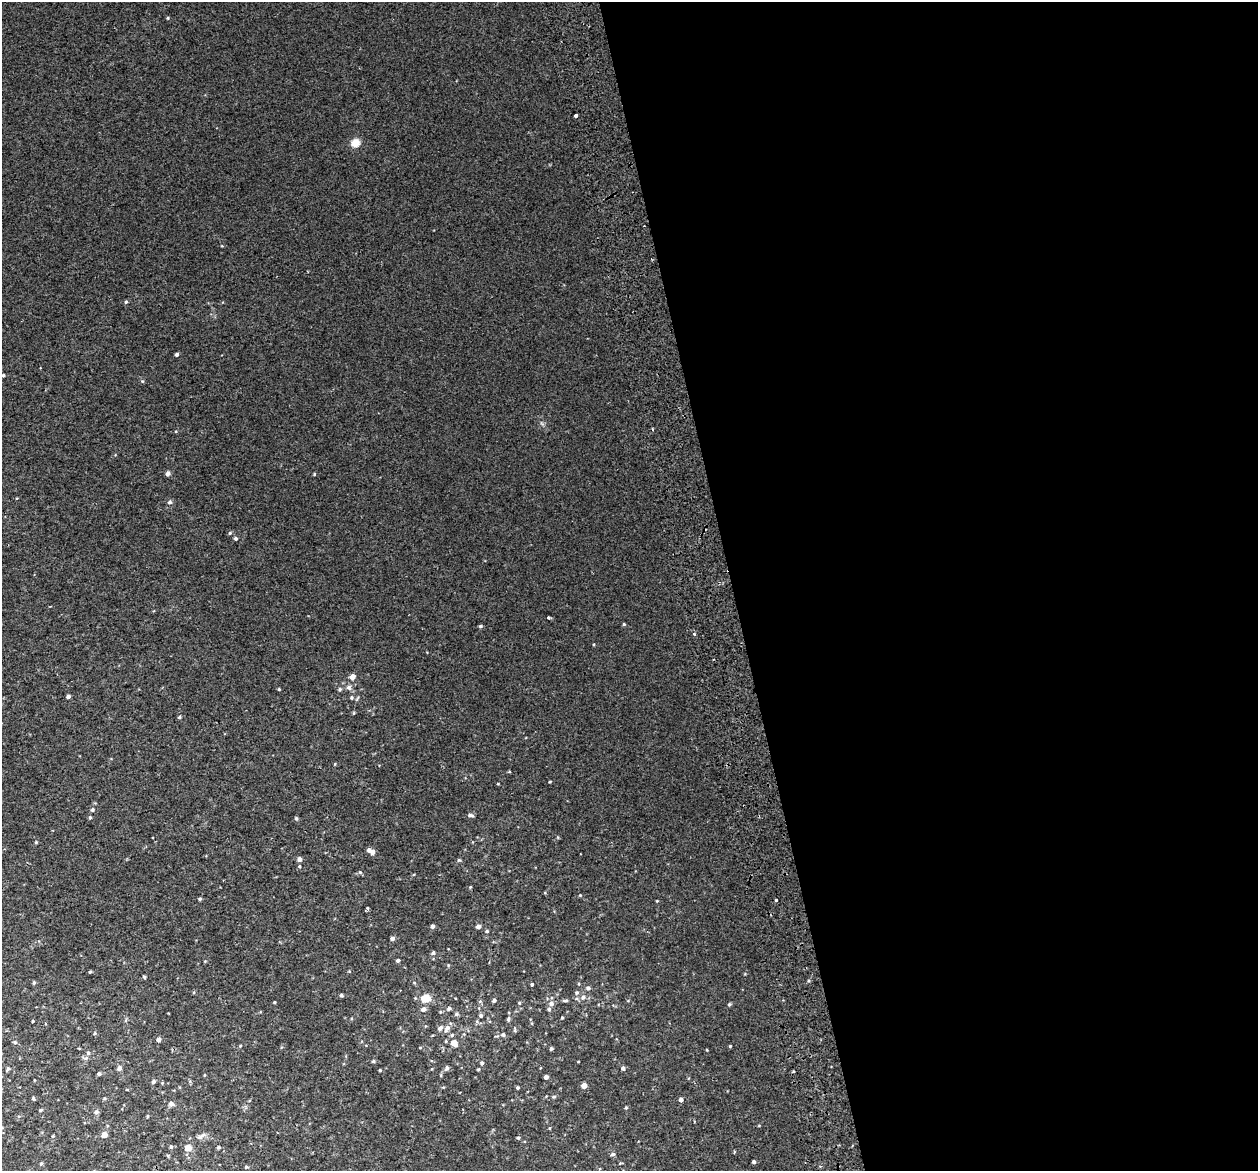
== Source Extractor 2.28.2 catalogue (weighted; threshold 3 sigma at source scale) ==
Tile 8 of 4 x 4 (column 4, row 2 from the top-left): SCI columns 3825-5080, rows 2440-3608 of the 5136 x 4831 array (HDU 1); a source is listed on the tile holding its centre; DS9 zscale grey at full resolution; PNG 1260 x 1173 px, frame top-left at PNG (2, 2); no overlay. Shown black and unused: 42% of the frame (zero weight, under 2 of 3 exposures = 3% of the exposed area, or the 3 px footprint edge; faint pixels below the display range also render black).
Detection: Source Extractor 2.28.2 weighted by HDU 2 'WHT'; one run over the whole footprint, this tile lists its part. Background 0.00261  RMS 0.0026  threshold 0.0119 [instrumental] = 3 sigma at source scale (4.5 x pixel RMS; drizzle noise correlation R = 1.50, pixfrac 1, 0.0396/0.0396 arcsec/px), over >= 5 px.
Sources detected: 112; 1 cosmic-ray / hot-pixel residue — not listed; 1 inside a brighter listed object's ellipse — not listed separately; the other 110 listed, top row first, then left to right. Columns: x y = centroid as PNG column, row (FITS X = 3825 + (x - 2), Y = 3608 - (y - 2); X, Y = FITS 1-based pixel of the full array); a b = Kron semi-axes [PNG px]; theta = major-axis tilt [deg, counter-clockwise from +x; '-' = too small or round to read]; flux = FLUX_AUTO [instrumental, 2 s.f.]
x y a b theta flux
168 18 5 3 - 0.21
576 116 4 3 - 1.6
355 143 9 8 - 2.3
126 302 3 3 - 1.3
177 354 4 3 - 0.49
3 375 4 4 - 0.34
167 474 6 4 87 0.74
17 498 3 3 - 0.31
169 502 6 5 - 0.54
230 533 5 4 - 0.31
235 538 5 4 - 0.43
548 618 3 3 - 0.41
624 624 5 4 - 0.26
480 626 4 3 - 0.41
694 634 4 2 - 0.22
352 677 5 4 - 1.8
348 687 7 6 - 0.7
279 689 3 3 - 0.23
340 689 5 5 - 0.37
68 696 4 4 - 0.59
351 698 6 5 - 0.41
179 717 5 4 - 0.32
92 810 5 5 - 0.41
470 815 8 4 -14 0.46
90 817 5 4 - 0.3
296 818 5 4 - 0.38
36 842 5 3 - 0.24
372 852 6 5 - 0.85
299 859 5 5 - 0.88
459 860 5 4 - 0.3
360 872 4 4 - 0.29
580 895 4 4 - 0.17
200 899 5 4 - 0.33
776 900 4 3 - 0.36
432 926 5 4 - 0.6
478 926 5 4 - 0.89
487 931 4 4 - 0.35
392 938 4 4 - 0.84
433 953 5 5 - 0.47
398 960 4 4 - 0.47
90 972 4 3 - 0.26
144 977 4 3 - 0.3
34 983 5 4 - 0.3
532 984 3 3 - 0.63
588 988 5 4 - 0.52
577 993 5 5 - 0.39
341 995 4 3 - 0.42
583 997 6 5 - 0.59
425 998 5 5 - 6.9
494 1000 4 4 - 0.55
565 1001 7 3 1 0.39
274 1002 3 3 - 0.24
519 1003 4 4 - 0.25
551 1004 6 6 - 0.85
729 1004 4 4 - 0.32
449 1008 5 5 - 0.54
423 1009 6 5 - 0.84
549 1009 5 4 - 0.48
456 1014 5 5 - 0.38
481 1015 5 4 - 0.41
562 1018 4 3 - 0.22
508 1019 6 4 74 0.45
126 1020 6 4 71 0.3
33 1021 3 2 - 0.21
440 1028 7 5 51 0.65
447 1028 10 6 59 1.1
515 1030 6 4 73 0.33
95 1033 5 4 - 0.29
452 1035 5 4 - 0.32
503 1035 5 5 - 0.53
159 1039 5 4 - 0.77
15 1042 5 4 - 0.33
454 1043 5 5 - 2.3
240 1046 5 3 - 0.2
730 1046 3 3 - 0.35
551 1048 4 3 - 0.4
88 1053 5 4 - 0.46
373 1061 5 4 - 0.36
482 1063 5 5 - 0.51
119 1068 6 5 - 0.66
447 1068 6 5 - 0.57
623 1068 5 4 - 0.68
8 1069 5 4 - 0.33
380 1070 3 3 - 0.23
99 1074 4 4 - 0.56
204 1075 4 3 - 0.19
546 1077 4 4 - 0.75
153 1082 5 4 - 0.47
584 1085 4 4 - 1.8
517 1088 4 4 - 0.32
554 1097 6 4 1 0.3
33 1099 5 3 - 0.3
681 1100 4 4 - 0.66
171 1104 5 5 - 0.94
626 1108 4 4 - 0.28
41 1110 4 4 - 0.27
96 1112 6 5 - 0.51
148 1116 4 3 - 0.23
549 1128 4 3 - 0.19
104 1135 4 4 - 2.3
53 1136 5 3 - 0.22
201 1136 12 5 30 0.88
518 1138 4 3 - 0.32
171 1147 5 4 - 0.34
218 1147 5 4 - 0.31
188 1148 5 5 - 3.1
613 1154 6 4 15 0.49
754 1162 3 3 - 0.46
41 1164 5 4 - 0.3
246 1167 4 4 - 0.29
Unlisted compact peaks at least as high as the median listed source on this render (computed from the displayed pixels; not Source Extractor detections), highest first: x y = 314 474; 550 782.